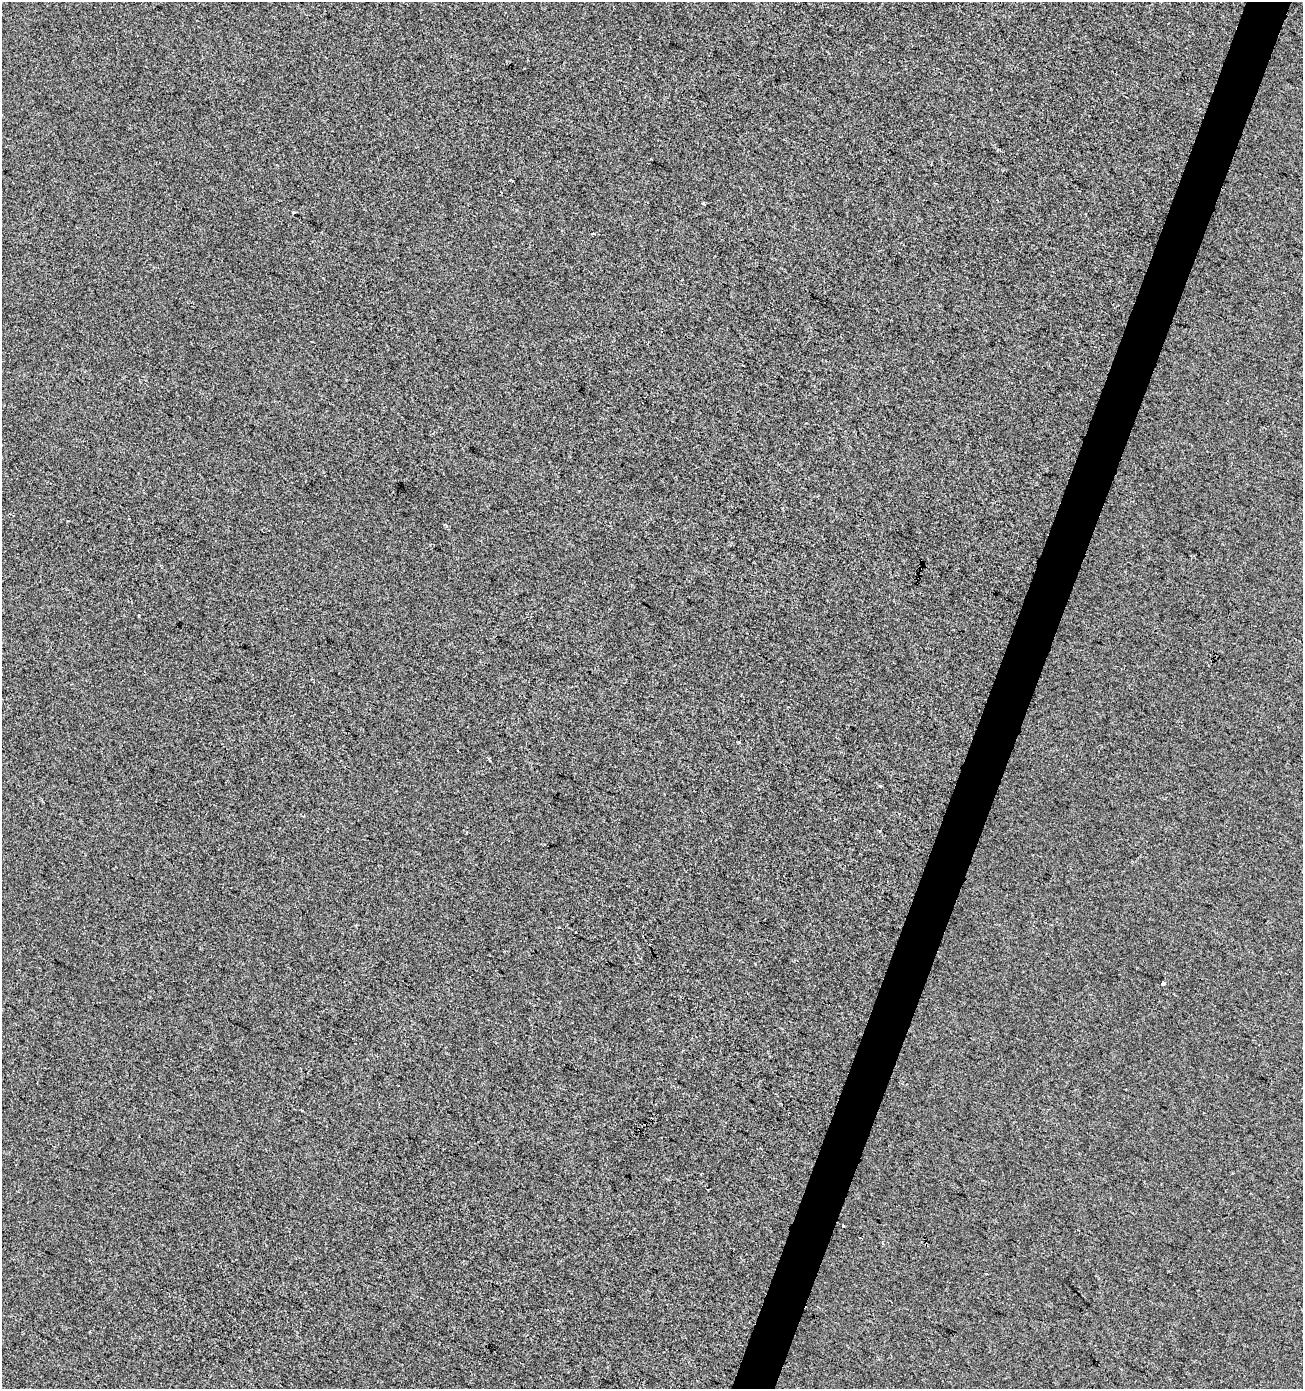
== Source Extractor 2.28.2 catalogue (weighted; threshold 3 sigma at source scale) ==
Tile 10 of 4 x 4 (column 2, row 3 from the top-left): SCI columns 1578-2878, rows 1389-2775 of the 5692 x 5559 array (HDU 1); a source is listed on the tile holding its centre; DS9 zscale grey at full resolution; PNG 1305 x 1391 px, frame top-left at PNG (2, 2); no overlay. Shown black and unused: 3% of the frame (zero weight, under 2 of 3 exposures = <1% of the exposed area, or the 3 px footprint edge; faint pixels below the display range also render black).
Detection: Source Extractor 2.28.2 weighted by HDU 2 'WHT'; one run over the whole footprint, this tile lists its part. Background 1.46e-04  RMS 0.0056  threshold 0.0254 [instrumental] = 3 sigma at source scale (4.5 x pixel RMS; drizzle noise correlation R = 1.50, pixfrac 1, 0.0396/0.0396 arcsec/px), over >= 5 px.
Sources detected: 12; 1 cosmic-ray / hot-pixel residue — not listed; the other 11 listed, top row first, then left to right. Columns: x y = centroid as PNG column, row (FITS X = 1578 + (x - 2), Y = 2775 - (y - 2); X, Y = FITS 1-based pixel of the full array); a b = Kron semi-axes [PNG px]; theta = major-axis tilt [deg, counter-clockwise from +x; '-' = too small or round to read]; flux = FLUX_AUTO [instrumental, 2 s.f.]
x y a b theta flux
651 159 3 2 - 0.52
511 180 4 2 - 0.9
703 203 3 3 - 1
294 213 3 2 - 0.85
489 758 3 3 - 1.1
880 786 3 3 - 0.8
879 831 3 2 - 0.78
1163 984 4 3 - 9.1
843 1226 3 3 - 2.4
882 1243 4 3 - 0.66
986 1273 3 3 - 1.1